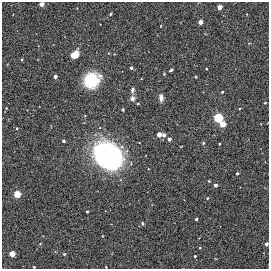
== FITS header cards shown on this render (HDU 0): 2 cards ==
NAXIS1  =                  267
NAXIS2  =                  267

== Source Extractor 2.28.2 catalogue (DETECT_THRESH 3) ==
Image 267 x 267 px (HDU 0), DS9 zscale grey, 1 PNG px = 1 image px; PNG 271 x 271 px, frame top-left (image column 1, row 267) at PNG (2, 2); no overlay
Background 0.00148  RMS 0.01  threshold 0.0305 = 3 sigma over >= 5 px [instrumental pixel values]
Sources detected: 47; all 47 listed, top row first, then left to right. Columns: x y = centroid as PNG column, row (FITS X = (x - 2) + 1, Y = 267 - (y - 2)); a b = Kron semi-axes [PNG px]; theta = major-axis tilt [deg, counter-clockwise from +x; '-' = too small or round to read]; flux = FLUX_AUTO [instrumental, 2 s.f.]
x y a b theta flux
41 4 3 3 - 11
219 7 3 3 - 16
111 14 4 3 - 0.78
247 14 3 2 - 0.39
200 22 4 4 - 3.9
161 26 3 2 - 0.37
75 54 7 5 53 8.3
22 59 3 3 - 1.1
131 68 3 3 - 2.9
206 69 3 2 - 0.77
171 70 3 3 - 1.3
164 74 3 3 - 0.51
55 76 3 3 - 5
100 76 5 5 - 1.7
196 77 3 2 - 0.58
91 80 12 11 - 34
132 90 6 4 78 2.3
222 92 3 3 - 1
132 98 8 6 -84 2.2
161 98 9 5 -82 2.9
265 103 3 3 - 0.59
138 104 4 3 - 0.51
218 118 4 4 - 170
223 124 4 3 - 26
17 128 3 2 - 0.74
159 134 3 3 - 13
164 135 3 3 - 4.4
169 139 3 3 - 4.5
63 141 3 3 - 1.3
203 143 5 4 - 0.64
219 144 3 3 - 0.93
108 156 17 12 -45 330
237 173 3 3 - 2
209 181 3 3 - 0.77
215 185 3 3 - 4.3
17 194 4 3 - 58
207 198 3 2 - 0.48
87 212 3 3 - 1.3
196 219 3 3 - 2.2
142 223 5 5 - 1
266 244 3 3 - 3.6
200 248 4 3 - 0.68
12 254 3 3 - 27
64 254 4 4 - 0.66
195 256 3 3 - 1.5
34 267 3 3 - 1
106 267 3 3 - 0.63
At the frame edge (FLAGS 8, measured only in part): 4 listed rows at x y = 41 4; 266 244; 34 267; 106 267